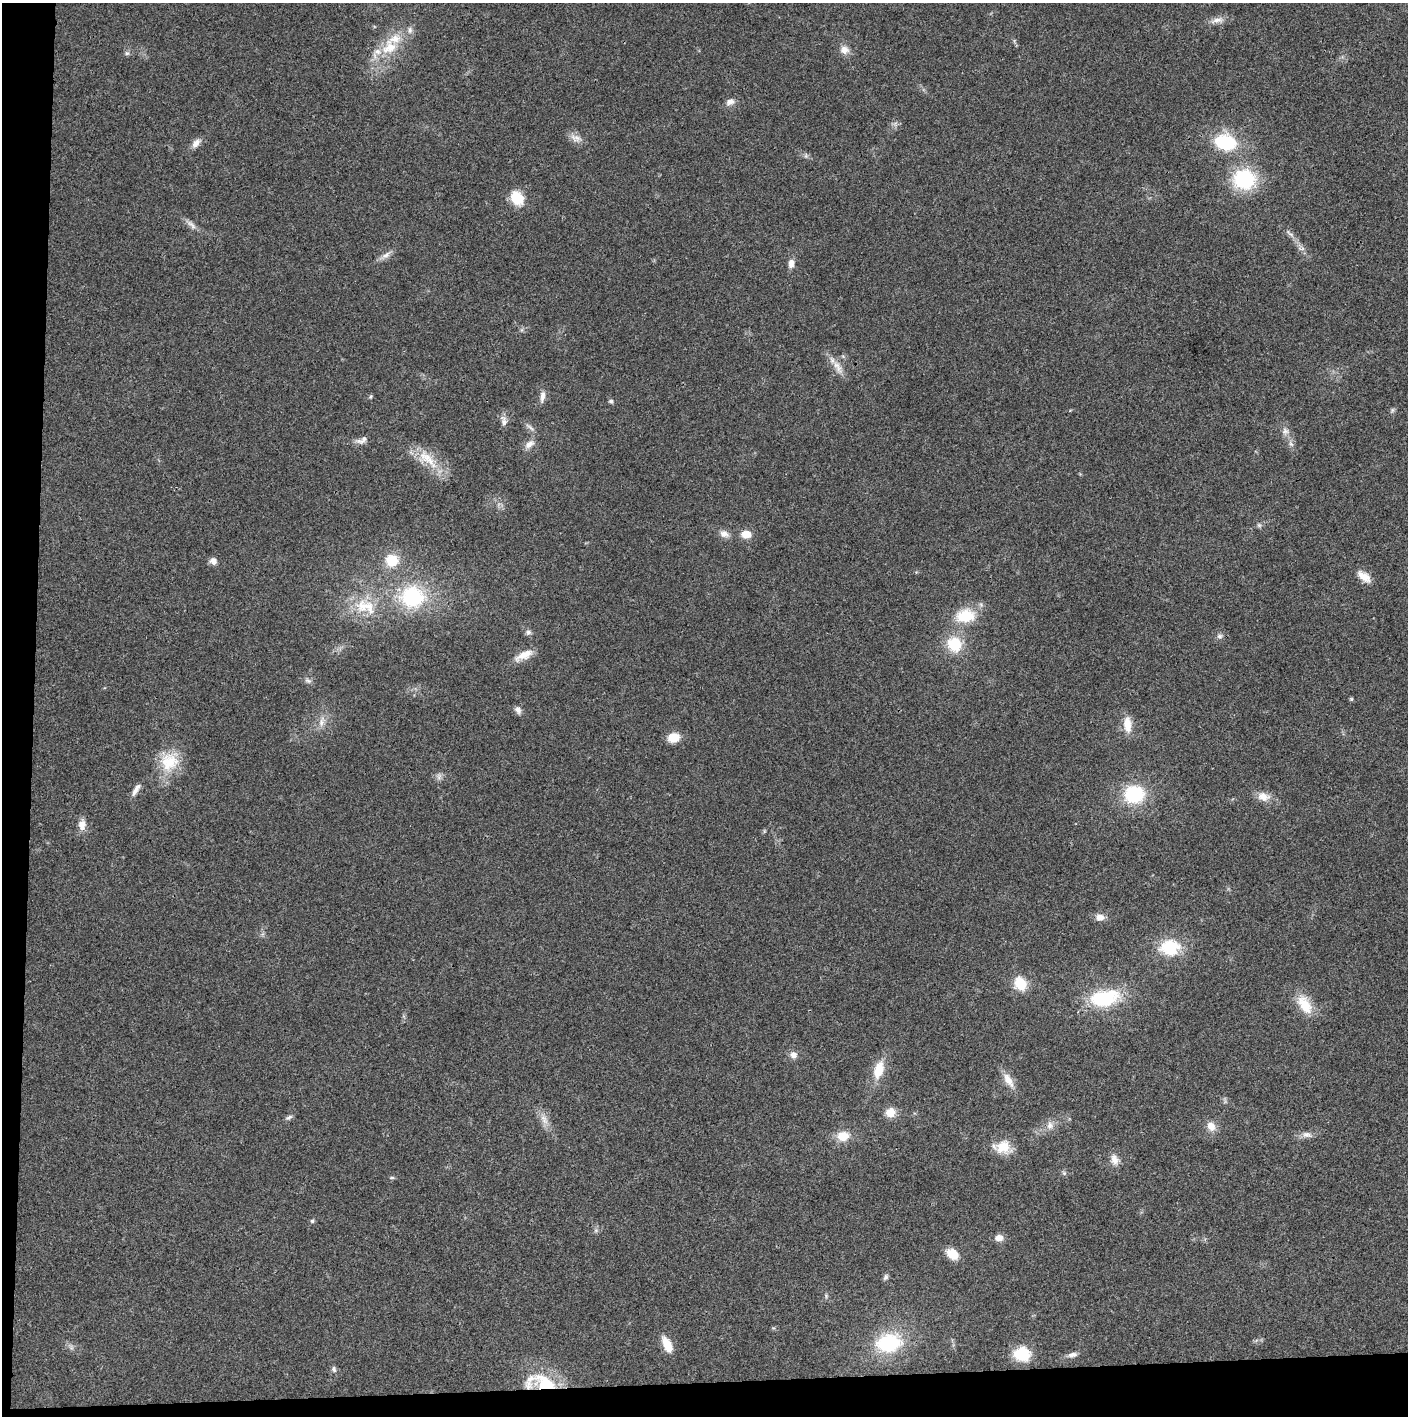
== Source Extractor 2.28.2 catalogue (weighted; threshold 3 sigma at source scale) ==
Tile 7 of 3 x 3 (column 1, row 3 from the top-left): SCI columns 4-1409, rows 2-1415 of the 4221 x 4243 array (HDU 1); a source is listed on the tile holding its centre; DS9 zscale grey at full resolution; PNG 1410 x 1418 px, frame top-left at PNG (2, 3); no overlay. Shown black and unused: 5% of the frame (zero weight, under 3 of 4 exposures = <1% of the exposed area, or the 3 px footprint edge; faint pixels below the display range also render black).
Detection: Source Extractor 2.28.2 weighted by HDU 2 'WHT'; one run over the whole footprint, this tile lists its part. Background 0.0194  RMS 0.0041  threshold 0.0185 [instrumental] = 3 sigma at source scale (4.5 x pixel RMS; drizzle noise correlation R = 1.50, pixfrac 1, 0.05/0.05 arcsec/px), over >= 5 px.
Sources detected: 84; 2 inside a brighter listed object's ellipse — not listed separately; the other 82 listed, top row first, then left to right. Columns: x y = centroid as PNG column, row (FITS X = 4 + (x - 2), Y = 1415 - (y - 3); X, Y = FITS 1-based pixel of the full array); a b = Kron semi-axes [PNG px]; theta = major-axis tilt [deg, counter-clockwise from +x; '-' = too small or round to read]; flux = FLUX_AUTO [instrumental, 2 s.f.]
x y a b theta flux
1217 20 19 6 14 2.8
410 30 10 6 90 1.5
389 47 25 19 38 13
844 50 12 11 - 3
127 53 7 5 -20 0.86
730 102 11 8 19 2.2
576 138 17 9 -17 2.9
1225 142 20 14 -13 25
196 143 14 7 51 2.5
1244 179 21 18 -4 31
517 198 17 13 -58 8.9
192 225 18 6 -47 2.2
1290 234 13 3 -36 1.2
386 255 13 7 33 2.3
791 263 11 7 86 2.3
836 365 14 8 -40 3.6
370 396 6 4 56 0.55
542 396 16 6 83 2.3
611 401 6 5 - 0.74
1392 410 7 4 89 0.69
504 421 15 6 -88 2
530 427 15 4 -38 1.3
1285 431 10 9 - 1.9
362 440 17 8 28 2.2
529 444 14 8 36 2.7
1291 444 8 4 -45 1
426 457 24 14 -27 9.5
1259 525 6 6 - 0.8
724 534 12 9 -19 2.6
746 534 11 8 1 4.6
392 560 14 13 - 9.5
213 561 9 8 - 2
1364 577 20 9 -38 4.4
412 597 28 25 -6 32
365 606 33 20 -19 15
965 616 19 13 9 14
528 632 7 7 - 1.2
1220 636 7 6 - 1.1
954 644 16 15 - 13
524 655 25 9 26 5
308 681 10 5 -24 1.1
1351 699 5 5 - 0.5
518 710 10 7 -64 1.7
321 723 11 6 81 2.2
1127 724 21 9 -85 5.8
673 737 10 9 - 7.4
169 762 25 25 - 14
439 777 9 5 71 1.3
136 789 18 6 60 2.4
1134 794 18 16 5 26
1263 797 16 11 -12 4.1
82 825 13 9 85 3.4
1100 917 12 9 -10 2.8
1170 947 25 19 4 17
1020 983 12 10 -56 11
1104 999 27 15 6 28
1305 1005 27 14 -60 9.6
793 1055 9 8 - 2.2
879 1070 23 12 73 8.4
1008 1080 23 9 -59 4.4
890 1112 10 10 - 5.1
289 1117 10 5 24 1
544 1119 16 8 -63 3.4
1050 1125 10 9 - 2.6
1211 1126 12 10 -55 3.7
1307 1135 14 8 -11 2.2
843 1136 12 10 9 7.2
1003 1147 19 17 30 7.8
1114 1160 15 10 -67 3.1
1064 1173 7 4 -46 0.73
392 1178 7 3 8 0.6
312 1221 6 5 - 0.72
999 1238 9 8 - 2.9
952 1254 16 11 -36 5.2
886 1277 8 5 60 1.1
826 1296 6 4 -59 0.64
889 1343 23 16 11 30
667 1344 18 8 -65 6.5
1022 1354 17 15 -4 13
1072 1355 13 6 8 1.9
334 1369 8 6 -74 1.1
545 1383 37 20 -9 23
Overlapping masked pixels (flux is a lower limit): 1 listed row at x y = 545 1383